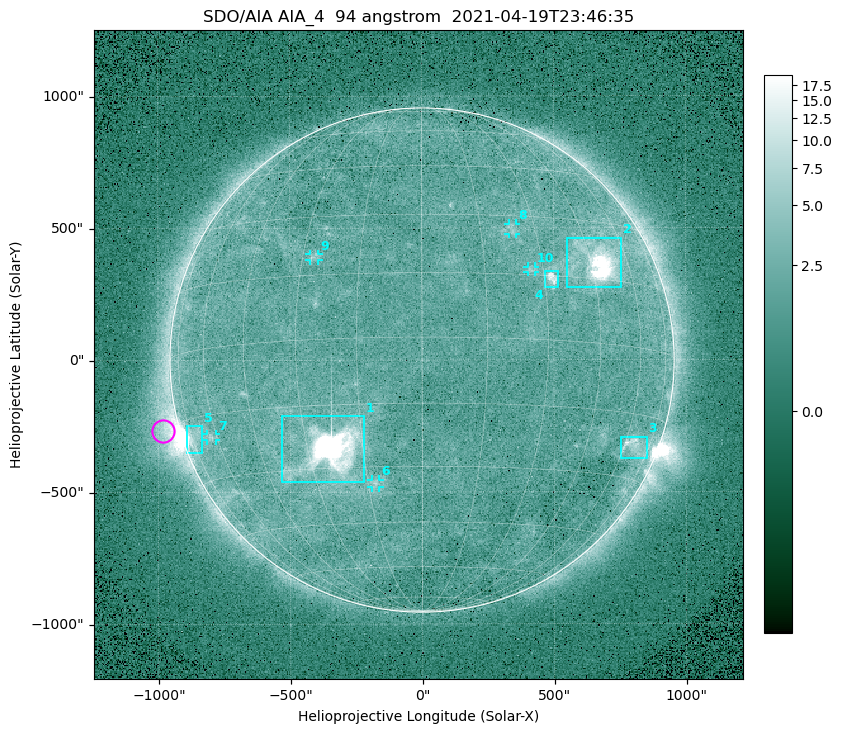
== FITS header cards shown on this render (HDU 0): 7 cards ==
TELESCOP= 'SDO/AIA '
INSTRUME= 'AIA_4   '
WAVELNTH=                   94
WAVEUNIT= 'angstrom'
DATE-OBS= '2021-04-19T23:46:35.13'
CTYPE1  = 'HPLN-TAN'
CTYPE2  = 'HPLT-TAN'

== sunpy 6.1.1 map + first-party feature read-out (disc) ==
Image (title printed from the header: SDO/AIA AIA_4  94 angstrom  2021-04-19T23:46:35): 512 x 512 px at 4.8 arcsec/px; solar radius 955 arcsec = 199 px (full disc in frame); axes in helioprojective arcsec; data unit not stated in the header (colour bar unlabelled)
Orientation: roll -0.138 deg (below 1 deg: not rotated)
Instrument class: DISC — disc imager (sunpy class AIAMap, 94 A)
Bright regions (active regions / flare kernels): reference = the median radial profile (limb darkening/brightening removed); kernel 5 px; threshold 5 sigma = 2.56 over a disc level ~1.81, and >= 1.15x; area >= 9 px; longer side >= 5 px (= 24 arcsec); searched inside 0.97 R_sun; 10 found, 10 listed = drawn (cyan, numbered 1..; 5 of them under ~33 arcsec drawn as corner ticks so the feature stays visible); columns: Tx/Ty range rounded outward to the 10 arcsec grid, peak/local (2 s.f.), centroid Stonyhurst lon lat
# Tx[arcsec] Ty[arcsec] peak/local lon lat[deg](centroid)
1 -540..-220 -460..-210 2188 -24 -26
2 550..760 270..470 39 +47 +19
3 750..850 -380..-290 4.6 +65 -22
4 460..520 270..340 7.1 +32 +14
5 -900..-830 -350..-250 6.2 -73 -19
6 -190..-160 -480..-450 3.1 -13 -34
7 -820..-780 -300..-280 2.9 -63 -20
8 330..360 470..520 2.7 +23 +26
9 -430..-390 380..410 3.1 -27 +19
10 400..430 330..360 2.8 +27 +16
Off-limb structures (1.02-1.3 R_sun): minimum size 50 px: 6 found; the strongest spans PA ~85..115 deg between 1.02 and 1.22 R_sun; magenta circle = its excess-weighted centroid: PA ~105 deg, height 1.06 R_sun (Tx ~-980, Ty ~-270 arcsec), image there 4.8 x the reference